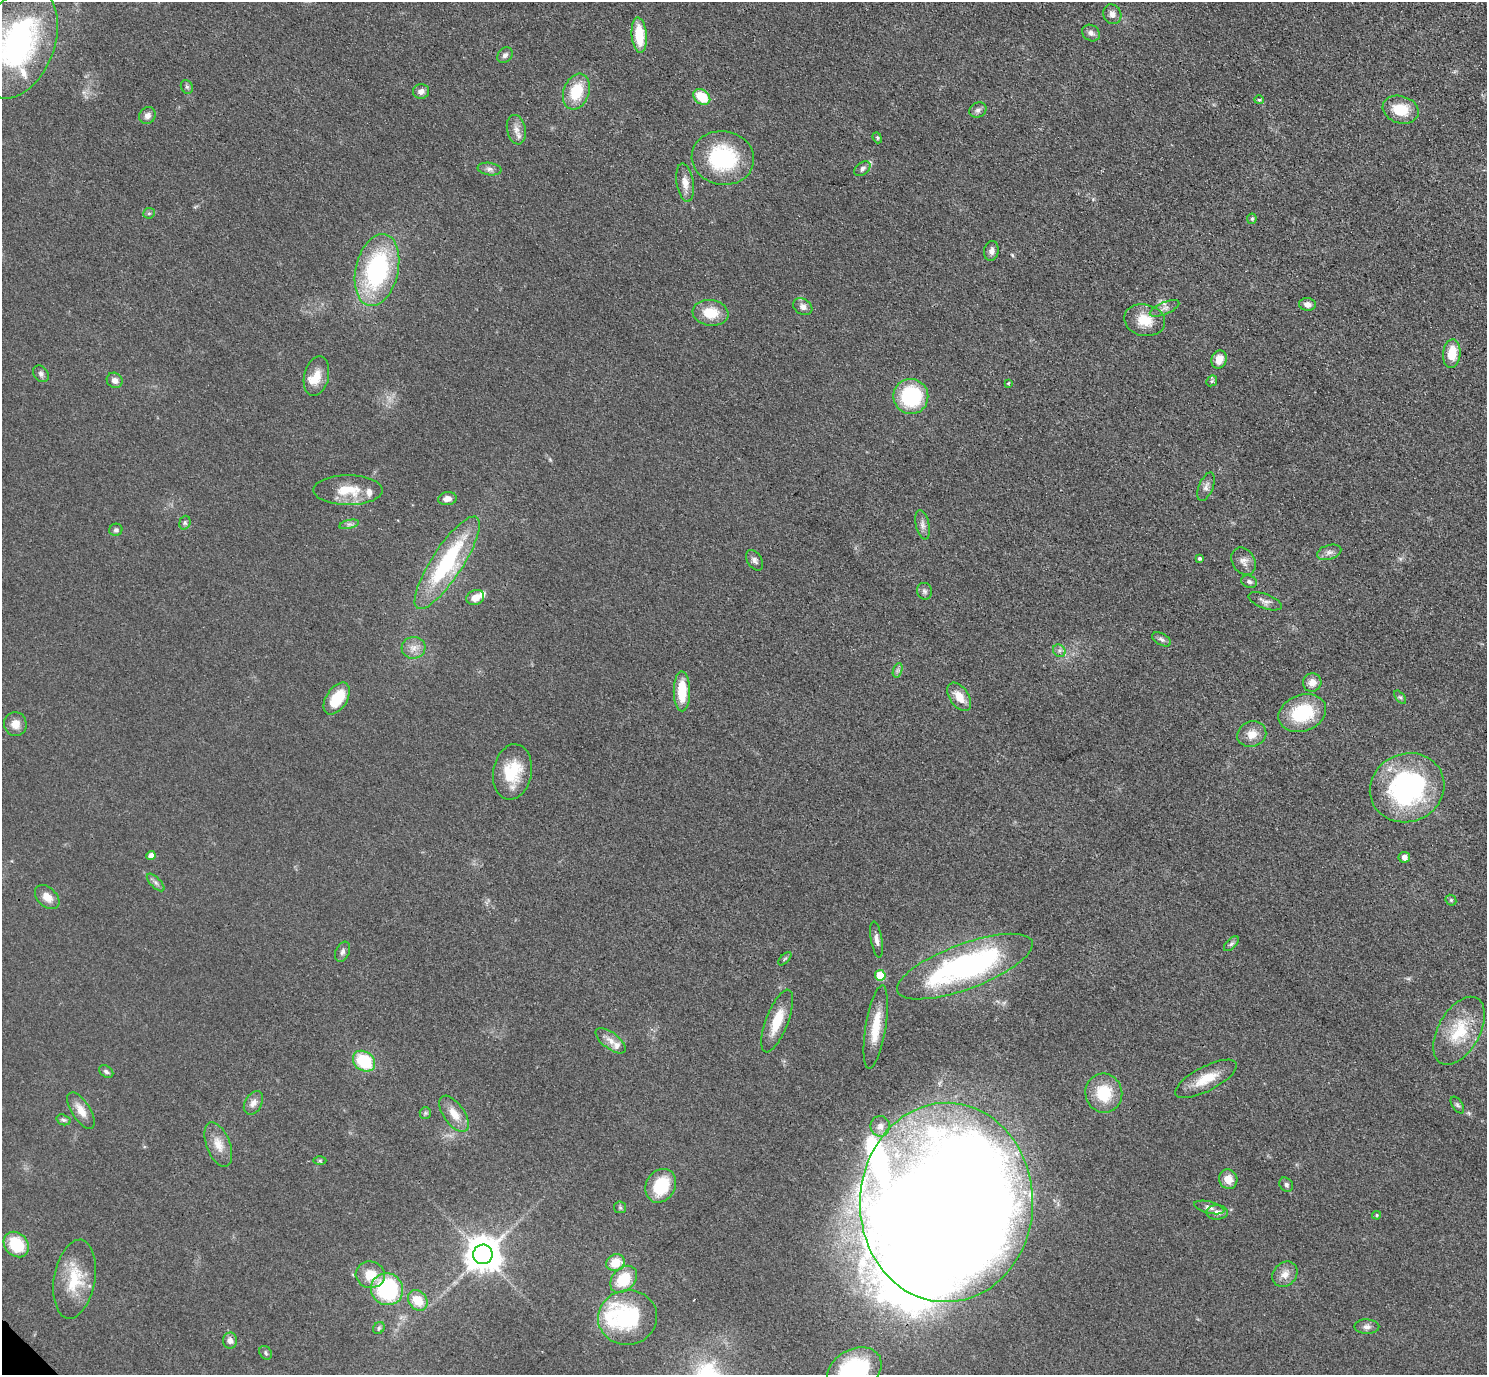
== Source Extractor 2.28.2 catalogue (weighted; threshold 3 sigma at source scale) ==
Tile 10 of 4 x 4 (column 2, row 3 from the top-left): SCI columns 1530-3014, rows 1570-2942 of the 6029 x 6027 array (HDU 1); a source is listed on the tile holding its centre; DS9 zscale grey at full resolution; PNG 1489 x 1377 px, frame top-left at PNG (2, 2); each listed source drawn as its Kron ellipse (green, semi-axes under 4 px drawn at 4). Shown black and unused: <1% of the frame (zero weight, under 3 of 4 exposures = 6% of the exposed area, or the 3 px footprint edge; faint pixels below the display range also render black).
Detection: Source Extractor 2.28.2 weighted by HDU 2 'WHT'; one run over the whole footprint, this tile lists its part. Background 0.0495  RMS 0.0064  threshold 0.029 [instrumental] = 3 sigma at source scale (4.5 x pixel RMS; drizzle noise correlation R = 1.50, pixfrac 1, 0.05/0.05 arcsec/px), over >= 5 px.
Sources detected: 129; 3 inside a brighter object's white glare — neither listed nor drawn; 9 inside a brighter listed object's ellipse — not listed separately; the other 117 listed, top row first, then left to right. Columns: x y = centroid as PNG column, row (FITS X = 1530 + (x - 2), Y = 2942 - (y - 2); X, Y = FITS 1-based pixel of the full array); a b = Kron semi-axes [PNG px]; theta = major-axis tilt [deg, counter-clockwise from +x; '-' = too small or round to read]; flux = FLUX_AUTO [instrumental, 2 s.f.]
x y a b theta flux
1112 14 10 9 - 3.7
1091 33 9 7 -34 2.7
639 35 18 7 -85 21
18 43 58 36 69 150
505 55 9 6 47 2.4
187 87 7 5 -62 1.4
421 91 8 7 - 3.3
576 92 18 13 70 23
702 97 9 7 -38 17
1259 100 5 4 - 0.75
978 110 9 7 26 2.5
1401 110 18 13 -18 18
147 116 9 8 - 3.4
516 130 15 9 -79 5.2
877 138 6 4 -68 0.96
723 158 31 27 -9 57
489 169 12 6 -9 2.5
862 169 9 6 38 2.2
685 183 19 8 -81 6.1
149 213 6 5 - 1
1252 219 5 5 - 1.4
991 251 10 7 79 3.4
377 270 37 21 77 95
1307 304 8 6 -7 3.2
803 307 10 7 -31 3.3
1164 308 16 6 23 3
710 313 18 13 -8 15
1145 320 21 15 -13 14
1452 354 14 8 84 15
1219 359 9 7 72 7.4
41 374 9 7 -51 2.2
316 376 20 12 77 10
115 380 8 7 - 3.1
1212 381 6 4 45 0.98
1008 383 4 3 - 0.56
911 396 17 17 - 50
1206 487 15 7 68 3.2
348 490 35 15 0 19
447 499 9 6 8 4.6
185 523 7 5 71 1.3
349 524 10 4 12 1.8
922 525 15 7 -78 3.2
116 530 6 6 - 1.6
1329 552 12 7 17 3.2
1200 558 4 4 - 1.4
755 560 11 7 -58 2.4
1244 561 14 11 -57 4.4
447 563 54 15 57 75
1249 582 8 6 -16 1.8
924 591 8 7 - 2
475 597 9 7 25 6.7
1265 601 18 7 -20 3.3
1162 639 10 6 -29 2.1
413 648 12 11 - 5.6
1059 651 7 5 -45 1.9
898 670 7 4 71 1.6
1312 682 9 9 - 5.7
682 691 20 8 -89 19
959 697 16 9 -54 9.4
1400 697 8 4 -53 1.2
337 699 18 10 57 22
1302 713 24 18 21 37
15 724 12 11 - 5.8
1252 734 15 12 19 7.7
512 772 28 19 81 24
1407 788 38 34 23 120
151 855 4 4 - 3.8
1404 857 6 5 - 3.1
156 883 11 5 -45 2.2
47 897 14 9 -43 6.8
1451 900 6 5 - 0.95
877 939 18 5 -80 3.6
1231 944 9 4 45 1.6
342 952 10 7 65 2.3
785 959 8 3 45 1
965 967 72 22 20 170
880 975 5 5 - 20
777 1021 33 11 69 16
876 1027 42 10 81 18
1459 1031 37 21 61 29
611 1041 18 8 -37 5.7
364 1061 12 9 -38 33
106 1071 8 5 -33 1.7
1206 1079 34 12 27 15
1104 1093 20 18 -78 24
253 1103 13 8 60 4.2
1457 1105 9 5 -58 1.4
81 1111 21 9 -57 7.9
425 1113 6 5 - 1.2
454 1114 21 10 -55 9.4
63 1120 7 5 -19 1.4
880 1126 10 9 - 4.4
218 1144 23 12 -69 9.3
320 1161 6 4 0 0.98
1228 1179 10 9 - 7.2
1286 1185 7 6 - 1.9
661 1186 18 14 58 29
946 1202 100 86 89 2000
620 1207 6 5 - 1.2
1209 1207 15 6 -14 3.2
1217 1212 11 7 1 3.4
1377 1215 4 4 - 0.91
16 1245 14 11 -47 26
483 1254 10 9 - 1500
615 1263 9 8 - 14
1285 1274 14 11 46 5.8
370 1275 14 13 - 13
75 1279 40 20 80 26
624 1279 15 11 47 20
387 1289 16 15 - 66
418 1300 11 9 -50 13
628 1318 29 27 8 54
1367 1327 12 7 0 3
379 1328 6 5 - 1.2
230 1341 8 7 - 3.2
266 1353 7 5 -56 1.4
854 1371 29 21 31 71
Isophote crosses this tile's border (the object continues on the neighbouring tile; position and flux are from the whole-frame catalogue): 2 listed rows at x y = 18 43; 854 1371